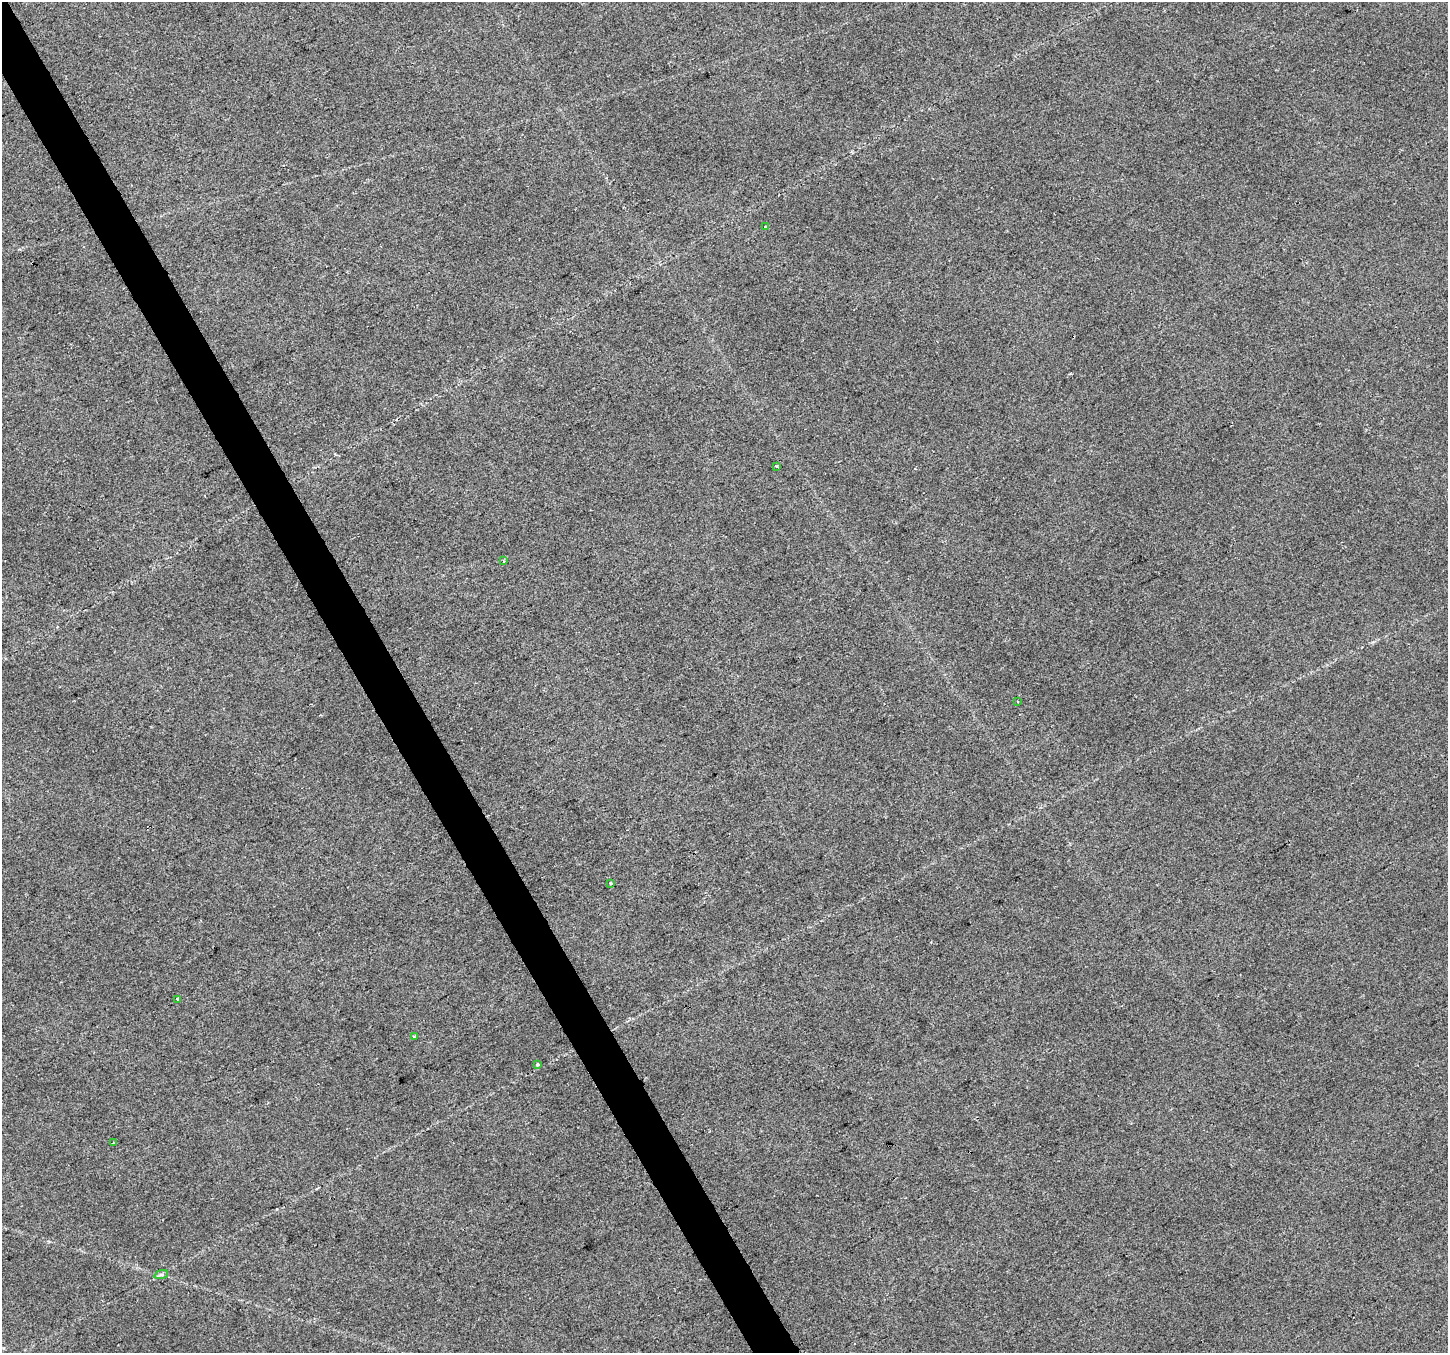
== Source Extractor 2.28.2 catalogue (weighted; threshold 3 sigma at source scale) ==
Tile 11 of 4 x 4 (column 3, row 3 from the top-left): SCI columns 2893-4338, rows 1514-2864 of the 5783 x 5668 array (HDU 1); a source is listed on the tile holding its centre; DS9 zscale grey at full resolution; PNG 1450 x 1355 px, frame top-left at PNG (2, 2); each listed source drawn as its Kron ellipse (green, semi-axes under 4 px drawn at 4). Shown black and unused: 3% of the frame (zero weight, under 2 of 3 exposures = <1% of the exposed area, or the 3 px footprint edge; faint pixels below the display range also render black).
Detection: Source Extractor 2.28.2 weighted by HDU 2 'WHT'; one run over the whole footprint, this tile lists its part. Background 0.0539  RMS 0.0093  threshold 0.0421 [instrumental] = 3 sigma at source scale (4.5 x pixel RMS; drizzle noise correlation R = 1.50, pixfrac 1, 0.0396/0.0396 arcsec/px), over >= 5 px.
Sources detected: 10; all 10 listed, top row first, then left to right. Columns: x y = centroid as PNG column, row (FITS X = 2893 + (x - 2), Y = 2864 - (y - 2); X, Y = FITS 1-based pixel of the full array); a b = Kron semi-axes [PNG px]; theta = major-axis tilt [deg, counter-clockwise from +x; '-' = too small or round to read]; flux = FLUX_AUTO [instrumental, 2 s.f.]
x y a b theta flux
765 226 3 3 - 2.2
776 466 3 3 - 0.94
503 561 4 3 - 1.2
1017 701 3 2 - 0.79
611 883 3 3 - 4.1
177 999 3 3 - 2.1
415 1037 4 3 - 2
537 1064 3 3 - 9.6
114 1143 3 2 - 0.85
161 1275 7 4 19 1.8